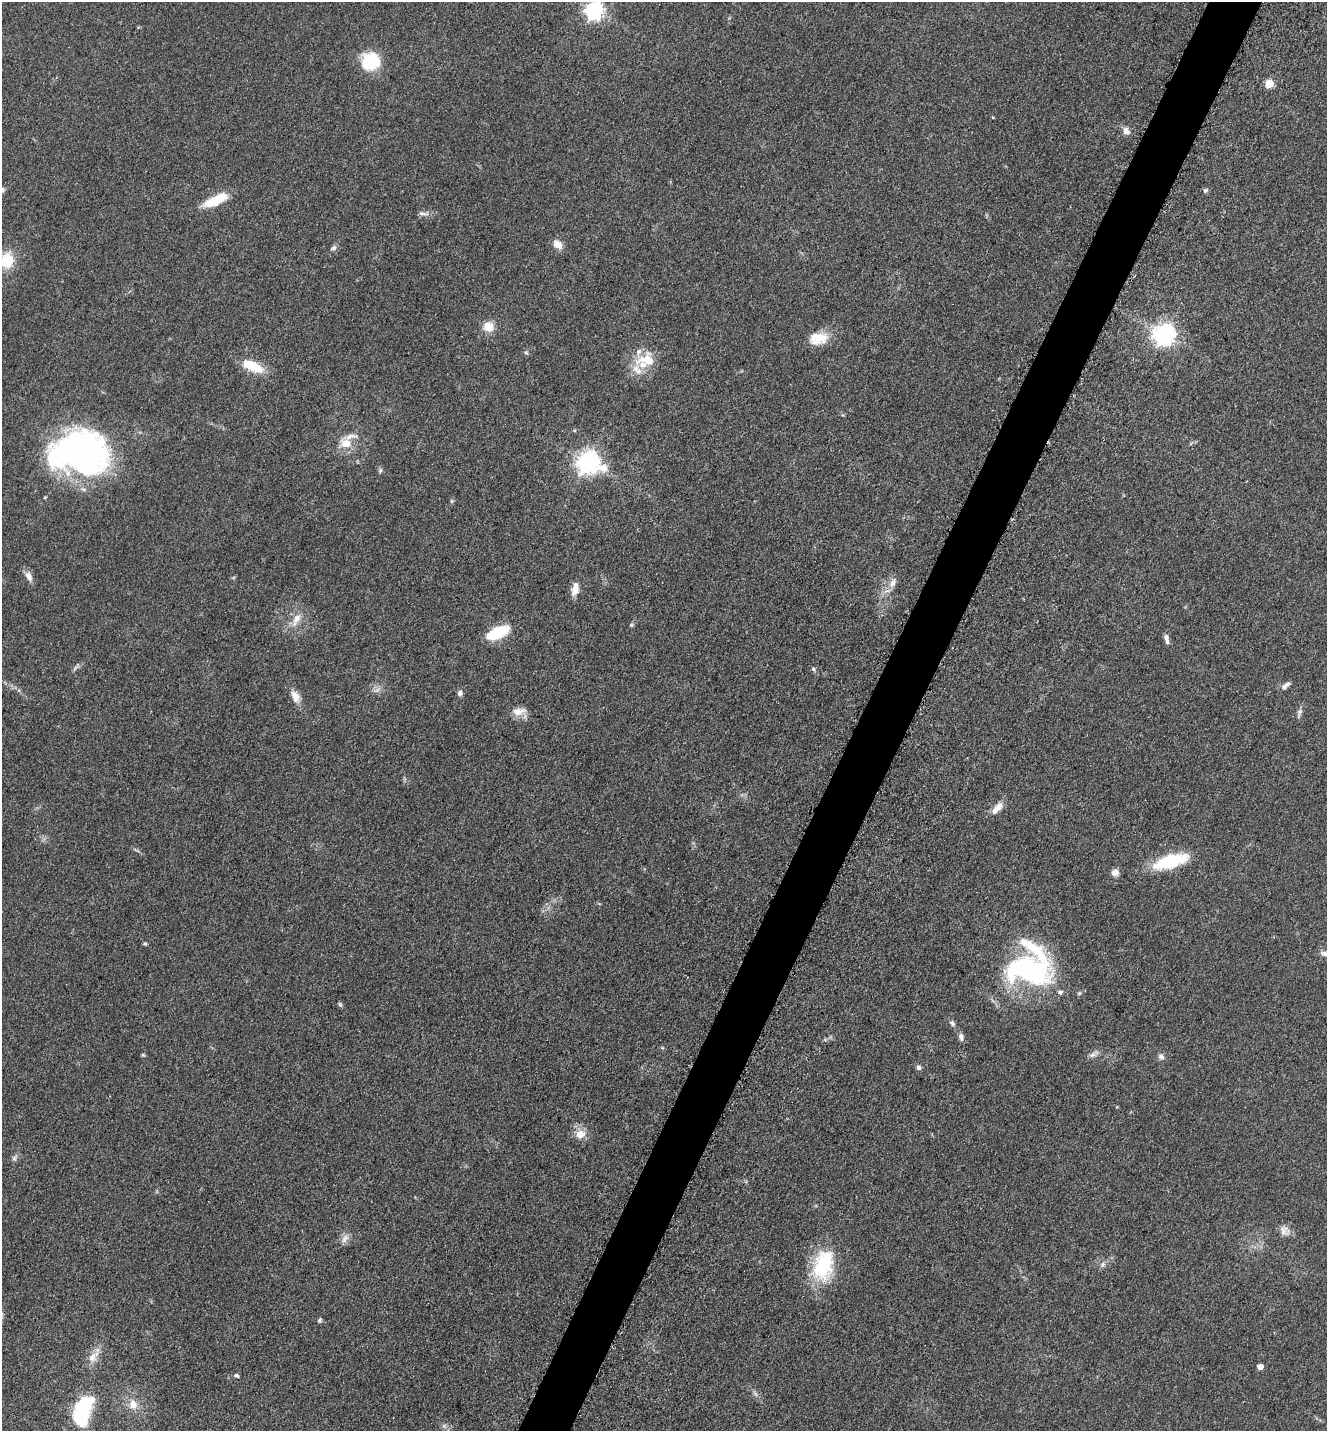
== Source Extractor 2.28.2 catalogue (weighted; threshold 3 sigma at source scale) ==
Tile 10 of 4 x 4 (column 2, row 3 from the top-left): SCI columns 1623-2947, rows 1471-2899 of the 5806 x 5775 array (HDU 1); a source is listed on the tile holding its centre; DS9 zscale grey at full resolution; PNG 1329 x 1433 px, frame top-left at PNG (2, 2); no overlay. Shown black and unused: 4% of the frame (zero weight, under 3 of 5 exposures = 4% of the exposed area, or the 3 px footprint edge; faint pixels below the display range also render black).
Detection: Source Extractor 2.28.2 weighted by HDU 2 'WHT'; one run over the whole footprint, this tile lists its part. Background 0.0636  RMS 0.006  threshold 0.0272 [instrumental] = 3 sigma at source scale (4.5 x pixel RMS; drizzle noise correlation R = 1.50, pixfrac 1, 0.05/0.05 arcsec/px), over >= 5 px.
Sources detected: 76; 1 too faint to see at this stretch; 3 inside a brighter object's white glare — not listed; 7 inside a brighter listed object's ellipse — not listed separately; the other 65 listed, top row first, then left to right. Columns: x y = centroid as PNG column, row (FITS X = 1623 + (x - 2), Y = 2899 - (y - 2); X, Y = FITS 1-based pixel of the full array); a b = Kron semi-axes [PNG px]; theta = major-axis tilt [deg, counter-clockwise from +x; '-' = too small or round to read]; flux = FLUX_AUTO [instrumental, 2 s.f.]
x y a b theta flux
594 10 7 7 - 250
370 62 20 19 - 27
1269 83 5 5 - 19
1126 131 11 8 -52 3.2
2 190 7 6 - 1.8
1206 190 7 6 - 1.3
215 200 30 10 24 16
423 213 16 5 -4 2.5
558 244 12 8 -44 5.8
333 248 9 6 23 1.7
7 260 18 15 81 17
488 327 13 12 - 8.1
1164 335 8 7 - 390
818 338 25 15 6 13
526 353 6 5 - 1.1
647 360 30 19 2 17
252 366 25 11 -23 17
574 430 5 3 - 0.65
346 443 11 9 -14 9.3
75 449 68 46 -23 190
588 462 9 8 - 430
380 470 7 5 70 1.1
452 501 6 4 -89 0.84
29 576 14 8 -64 3.9
892 583 15 8 59 4.4
575 589 15 8 79 6
296 620 22 9 62 7
631 625 5 5 - 0.84
498 633 19 9 25 34
1167 639 13 5 -80 2.6
75 668 9 3 58 1.1
813 669 6 5 - 1
1287 684 9 5 42 1.9
377 690 10 5 27 2.2
460 693 7 6 - 2.1
295 696 18 10 -66 5.7
519 711 20 10 10 5.9
1299 713 14 5 71 2.1
997 808 19 7 49 5.9
1171 860 40 16 13 30
1115 872 8 7 - 3.9
145 944 5 4 - 0.83
1325 953 14 7 -5 3.4
1028 971 49 27 -12 120
1079 993 6 5 - 0.94
340 1004 7 4 -63 0.99
952 1023 8 6 -45 1.8
961 1037 10 6 -71 2.3
143 1055 5 4 - 0.73
1092 1055 11 7 23 2.4
1161 1056 9 7 -34 2.1
919 1067 7 6 - 1.5
580 1134 15 12 25 6.8
14 1158 9 7 67 1.8
1283 1231 17 10 -47 4.3
345 1239 15 8 54 3.6
1103 1264 8 6 89 1.8
823 1265 40 25 73 39
320 1320 6 5 - 1.1
94 1356 26 10 55 7.3
1260 1367 5 4 - 5.3
236 1375 7 4 -29 1.1
755 1394 9 5 -57 1.7
133 1404 12 11 - 6.8
82 1407 21 14 48 34
Isophote crosses this tile's border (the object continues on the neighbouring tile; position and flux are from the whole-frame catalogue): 5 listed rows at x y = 594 10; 2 190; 7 260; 75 449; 1325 953